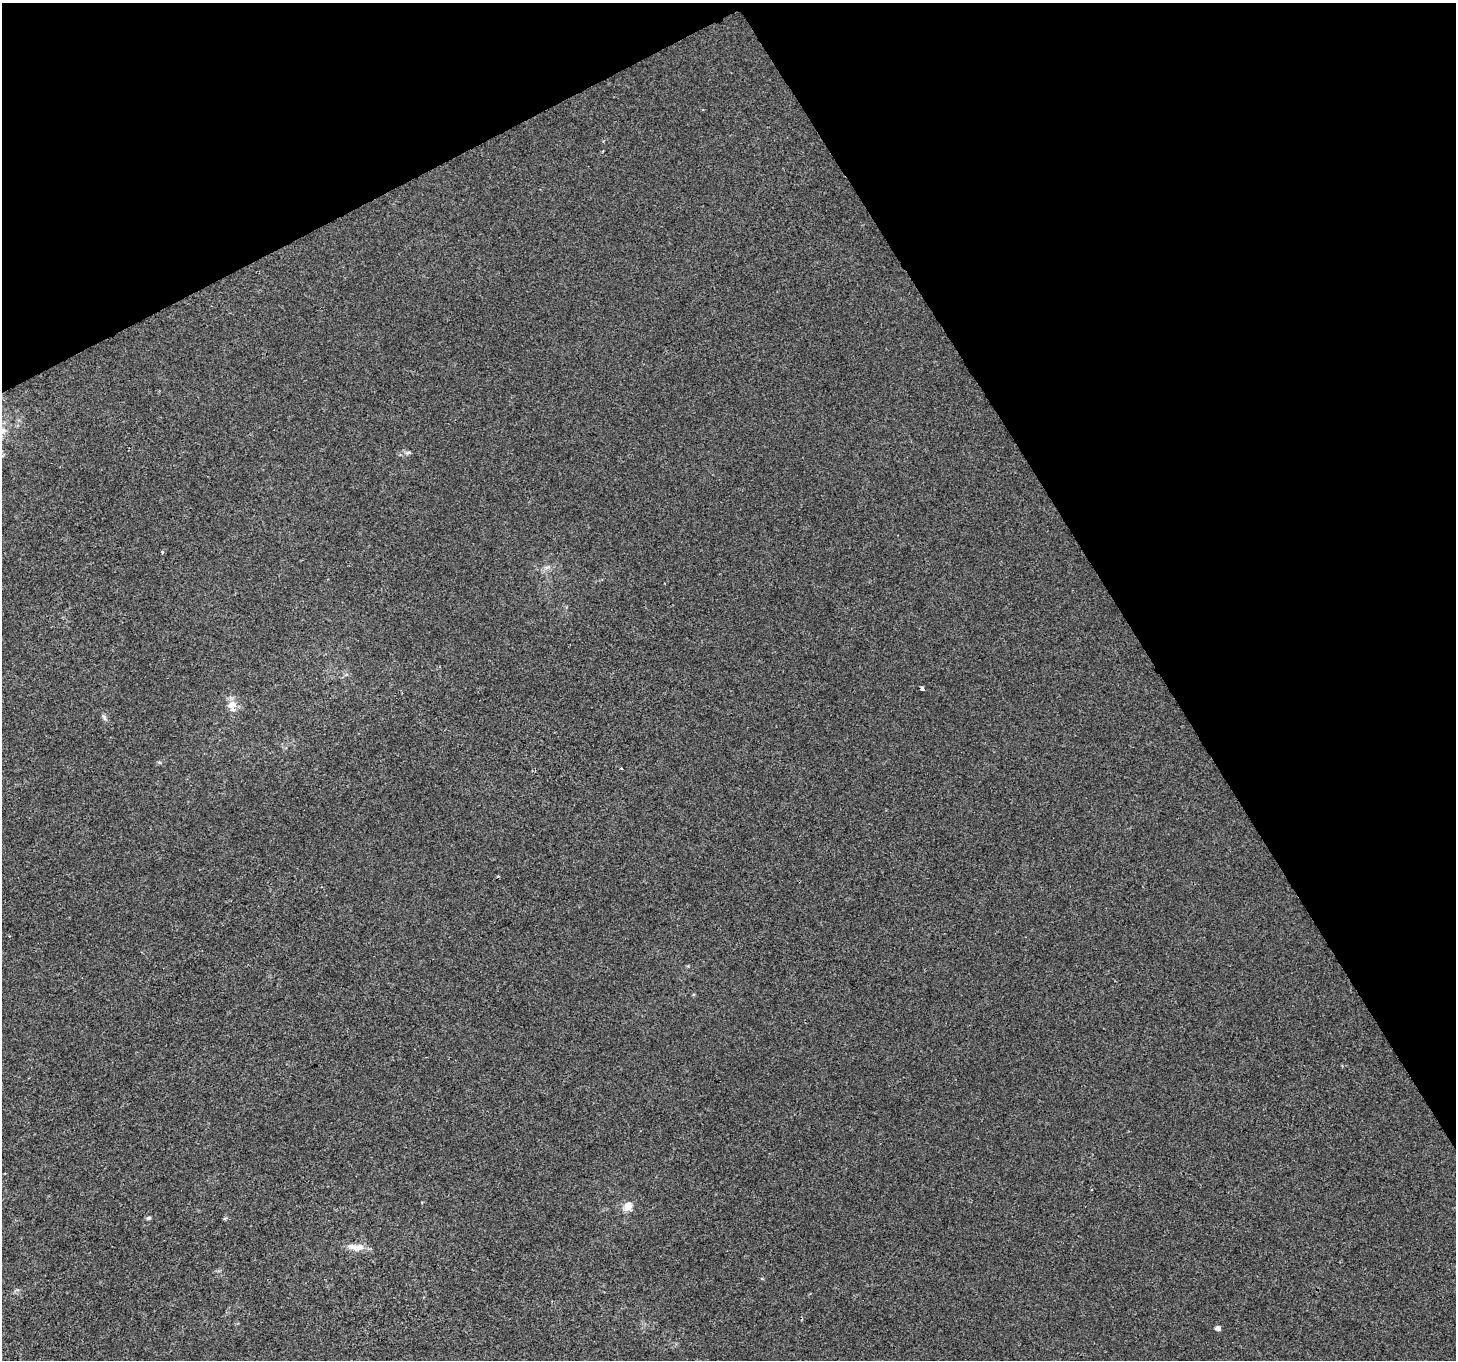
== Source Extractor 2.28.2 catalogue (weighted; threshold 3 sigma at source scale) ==
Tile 3 of 4 x 4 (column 3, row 1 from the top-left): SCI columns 2907-4360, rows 4184-5541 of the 5816 x 5708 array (HDU 1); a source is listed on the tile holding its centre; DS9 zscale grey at full resolution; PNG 1458 x 1362 px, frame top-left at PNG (2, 3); no overlay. Shown black and unused: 28% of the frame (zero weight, under 2 of 3 exposures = <1% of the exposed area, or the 3 px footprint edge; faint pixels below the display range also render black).
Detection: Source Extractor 2.28.2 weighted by HDU 2 'WHT'; one run over the whole footprint, this tile lists its part. Background 6.12e-05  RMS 0.0045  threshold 0.0204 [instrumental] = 3 sigma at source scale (4.5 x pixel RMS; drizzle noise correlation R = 1.50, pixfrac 1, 0.0396/0.0396 arcsec/px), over >= 5 px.
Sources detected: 13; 2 inside a brighter listed object's ellipse — not listed separately; the other 11 listed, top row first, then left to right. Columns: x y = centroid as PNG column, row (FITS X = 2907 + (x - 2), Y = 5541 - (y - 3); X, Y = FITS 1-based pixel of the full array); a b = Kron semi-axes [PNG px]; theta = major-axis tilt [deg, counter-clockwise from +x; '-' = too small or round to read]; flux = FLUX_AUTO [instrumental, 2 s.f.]
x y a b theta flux
408 452 10 4 12 1.1
162 552 4 3 - 0.73
922 688 4 3 - 2.5
232 705 13 11 23 4.5
104 717 11 4 -55 1.1
621 768 3 2 - 0.58
422 1202 3 2 - 0.4
628 1206 12 9 57 4.3
149 1218 6 4 17 0.78
360 1247 10 9 - 2.8
1218 1328 5 4 - 2.1